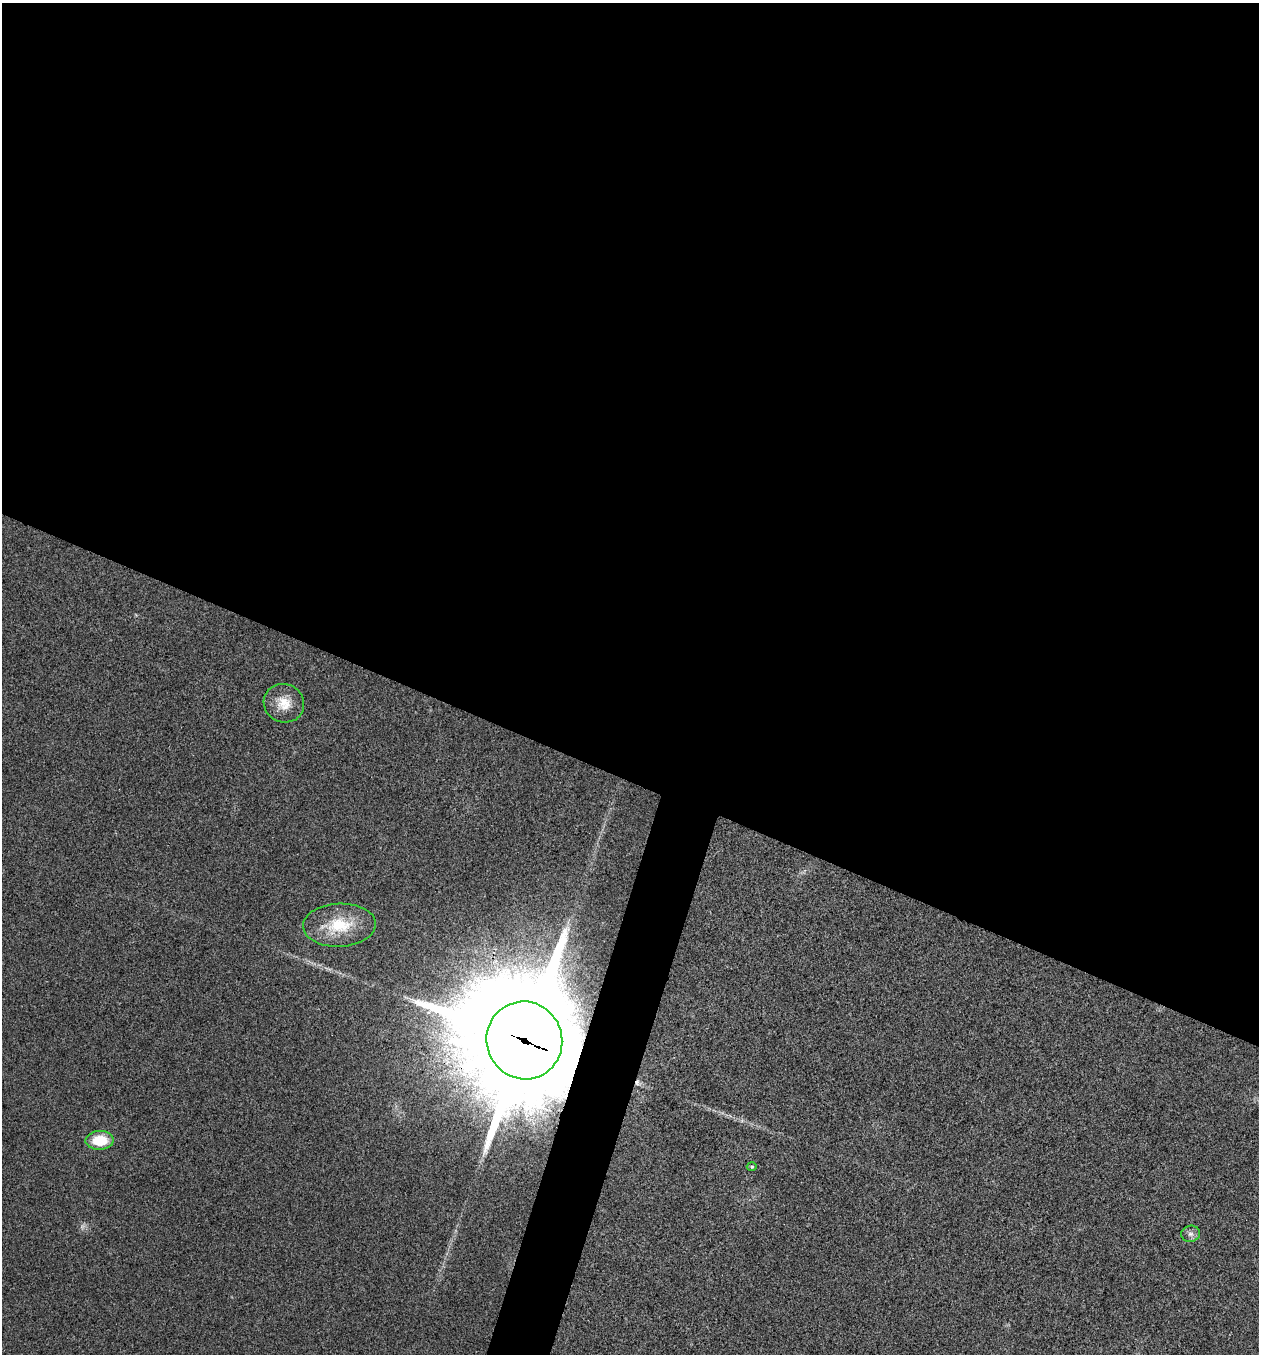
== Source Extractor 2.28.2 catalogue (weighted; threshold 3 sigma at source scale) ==
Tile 3 of 4 x 4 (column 3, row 1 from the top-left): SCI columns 2651-3907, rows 4064-5415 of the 5431 x 5418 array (HDU 1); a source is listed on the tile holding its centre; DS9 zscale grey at full resolution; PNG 1261 x 1356 px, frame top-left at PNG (2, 3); each listed source drawn as its Kron ellipse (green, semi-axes under 4 px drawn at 4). Shown black and unused: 60% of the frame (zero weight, under 3 of 4 exposures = <1% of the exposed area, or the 3 px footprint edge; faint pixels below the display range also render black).
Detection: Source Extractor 2.28.2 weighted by HDU 2 'WHT'; one run over the whole footprint, this tile lists its part. Background 0.0238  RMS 0.0052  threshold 0.0236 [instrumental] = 3 sigma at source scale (4.5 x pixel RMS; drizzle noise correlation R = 1.50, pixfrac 1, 0.05/0.05 arcsec/px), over >= 5 px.
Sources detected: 8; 1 too faint to see at this stretch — neither listed nor drawn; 1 inside a brighter listed object's ellipse — not listed separately; the other 6 listed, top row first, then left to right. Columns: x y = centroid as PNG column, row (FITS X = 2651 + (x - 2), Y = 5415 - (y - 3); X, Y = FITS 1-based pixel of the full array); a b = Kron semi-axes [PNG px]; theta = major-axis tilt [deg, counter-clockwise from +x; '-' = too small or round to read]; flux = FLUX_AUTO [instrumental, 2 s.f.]
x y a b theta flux
284 703 20 19 - 10
339 925 36 21 2 23
524 1040 39 37 -67 16000
100 1140 14 9 1 14
752 1167 5 4 - 0.76
1191 1234 9 8 - 2.4
Overlapping masked pixels (flux is a lower limit): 1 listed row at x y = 524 1040